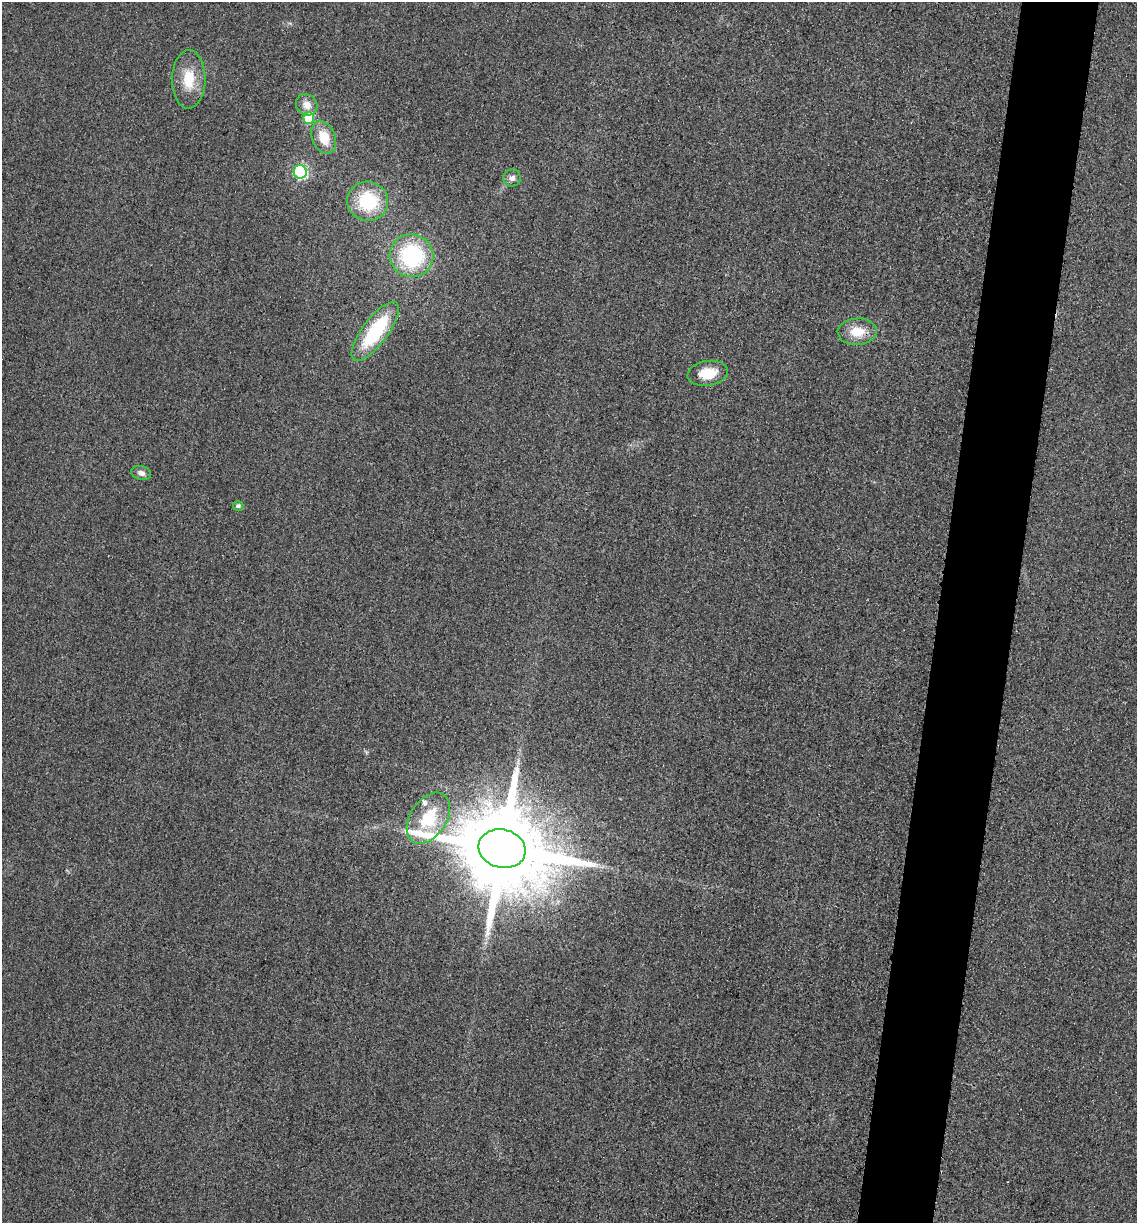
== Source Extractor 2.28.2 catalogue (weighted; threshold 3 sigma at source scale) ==
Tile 10 of 4 x 4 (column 2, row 3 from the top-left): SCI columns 1393-2527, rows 1240-2460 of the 4939 x 4919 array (HDU 1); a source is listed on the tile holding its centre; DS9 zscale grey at full resolution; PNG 1139 x 1225 px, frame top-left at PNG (2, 2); each listed source drawn as its Kron ellipse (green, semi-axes under 4 px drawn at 4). Shown black and unused: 7% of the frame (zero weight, under 3 of 4 exposures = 3% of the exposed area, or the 3 px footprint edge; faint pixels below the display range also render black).
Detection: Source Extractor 2.28.2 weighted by HDU 2 'WHT'; one run over the whole footprint, this tile lists its part. Background 0.0863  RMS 0.018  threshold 0.0816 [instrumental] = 3 sigma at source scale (4.5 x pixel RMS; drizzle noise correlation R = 1.50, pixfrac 1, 0.05/0.05 arcsec/px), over >= 5 px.
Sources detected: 16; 1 inside a brighter listed object's ellipse — not listed separately; the other 15 listed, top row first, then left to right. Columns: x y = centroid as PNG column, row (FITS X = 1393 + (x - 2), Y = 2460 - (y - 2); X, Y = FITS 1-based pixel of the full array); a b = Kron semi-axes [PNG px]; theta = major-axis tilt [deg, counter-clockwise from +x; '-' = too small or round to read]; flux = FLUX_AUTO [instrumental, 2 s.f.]
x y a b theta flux
189 79 29 16 89 53
307 105 11 10 - 18
309 118 6 5 - 71
324 137 17 11 -67 41
300 172 7 6 - 260
512 178 8 8 - 9.4
368 201 20 19 - 100
412 256 22 21 - 180
375 331 35 12 53 160
857 332 19 13 3 40
708 373 20 12 9 43
141 473 10 7 -18 9.1
238 506 5 5 - 5
428 818 28 18 56 85
502 849 24 19 -15 42000
Overlapping masked pixels (flux is a lower limit): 1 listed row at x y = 502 849